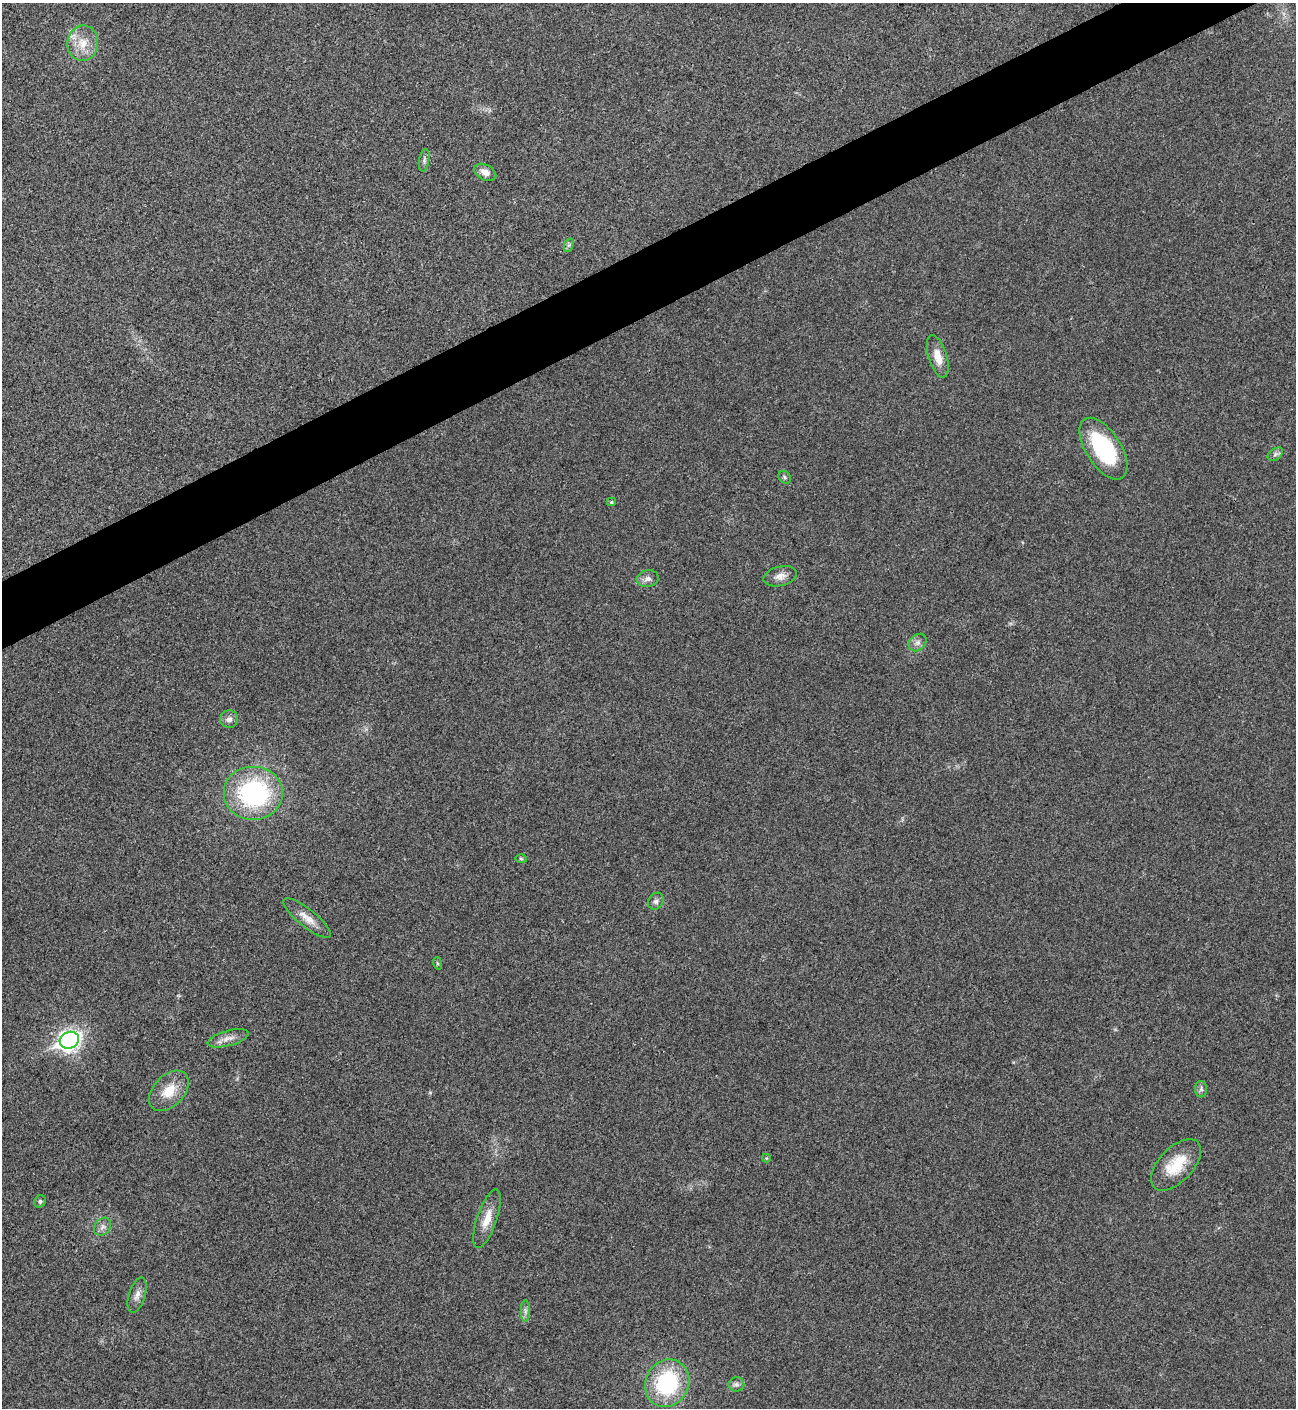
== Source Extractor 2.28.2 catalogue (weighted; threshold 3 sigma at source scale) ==
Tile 10 of 4 x 4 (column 2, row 3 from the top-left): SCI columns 1586-2879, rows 1409-2814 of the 5624 x 5637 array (HDU 1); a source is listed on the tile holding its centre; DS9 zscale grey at full resolution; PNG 1298 x 1410 px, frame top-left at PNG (2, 3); each listed source drawn as its Kron ellipse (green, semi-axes under 4 px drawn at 4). Shown black and unused: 4% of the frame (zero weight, under 3 of 4 exposures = <1% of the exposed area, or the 3 px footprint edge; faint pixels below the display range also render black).
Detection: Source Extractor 2.28.2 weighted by HDU 2 'WHT'; one run over the whole footprint, this tile lists its part. Background 0.0203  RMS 0.0056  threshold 0.0251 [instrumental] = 3 sigma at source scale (4.5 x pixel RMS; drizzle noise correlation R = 1.50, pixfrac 1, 0.05/0.05 arcsec/px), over >= 5 px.
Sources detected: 31; all 31 listed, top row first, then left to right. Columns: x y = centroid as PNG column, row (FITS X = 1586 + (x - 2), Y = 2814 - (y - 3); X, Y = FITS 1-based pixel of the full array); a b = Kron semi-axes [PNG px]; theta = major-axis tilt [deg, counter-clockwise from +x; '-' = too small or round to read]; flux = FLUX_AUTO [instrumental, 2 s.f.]
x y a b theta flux
83 43 18 15 81 10
424 160 11 5 81 1.5
485 172 12 7 -27 3.7
569 245 7 4 71 1.1
938 356 22 9 -73 7.5
1103 449 35 17 -57 49
1275 454 8 5 35 1.5
785 477 7 5 -47 1.1
611 502 4 3 - 0.76
780 576 17 9 14 4.6
648 579 11 8 12 2.8
918 642 10 7 44 2.4
229 719 9 8 - 2.4
254 793 30 27 0 76
521 859 6 4 -2 0.66
656 901 9 7 57 1.9
307 918 29 9 -39 6.7
437 963 6 4 -72 0.74
228 1038 21 7 15 4.6
69 1040 10 8 25 280
1201 1089 8 6 -90 1.5
169 1091 24 15 46 12
766 1158 4 4 - 0.54
1176 1165 32 17 46 18
40 1201 6 5 - 1.1
487 1219 31 10 71 8.5
102 1227 10 7 51 2.4
137 1295 18 8 73 3.7
525 1311 11 4 90 1.7
667 1383 24 21 61 53
736 1384 8 7 - 1.7